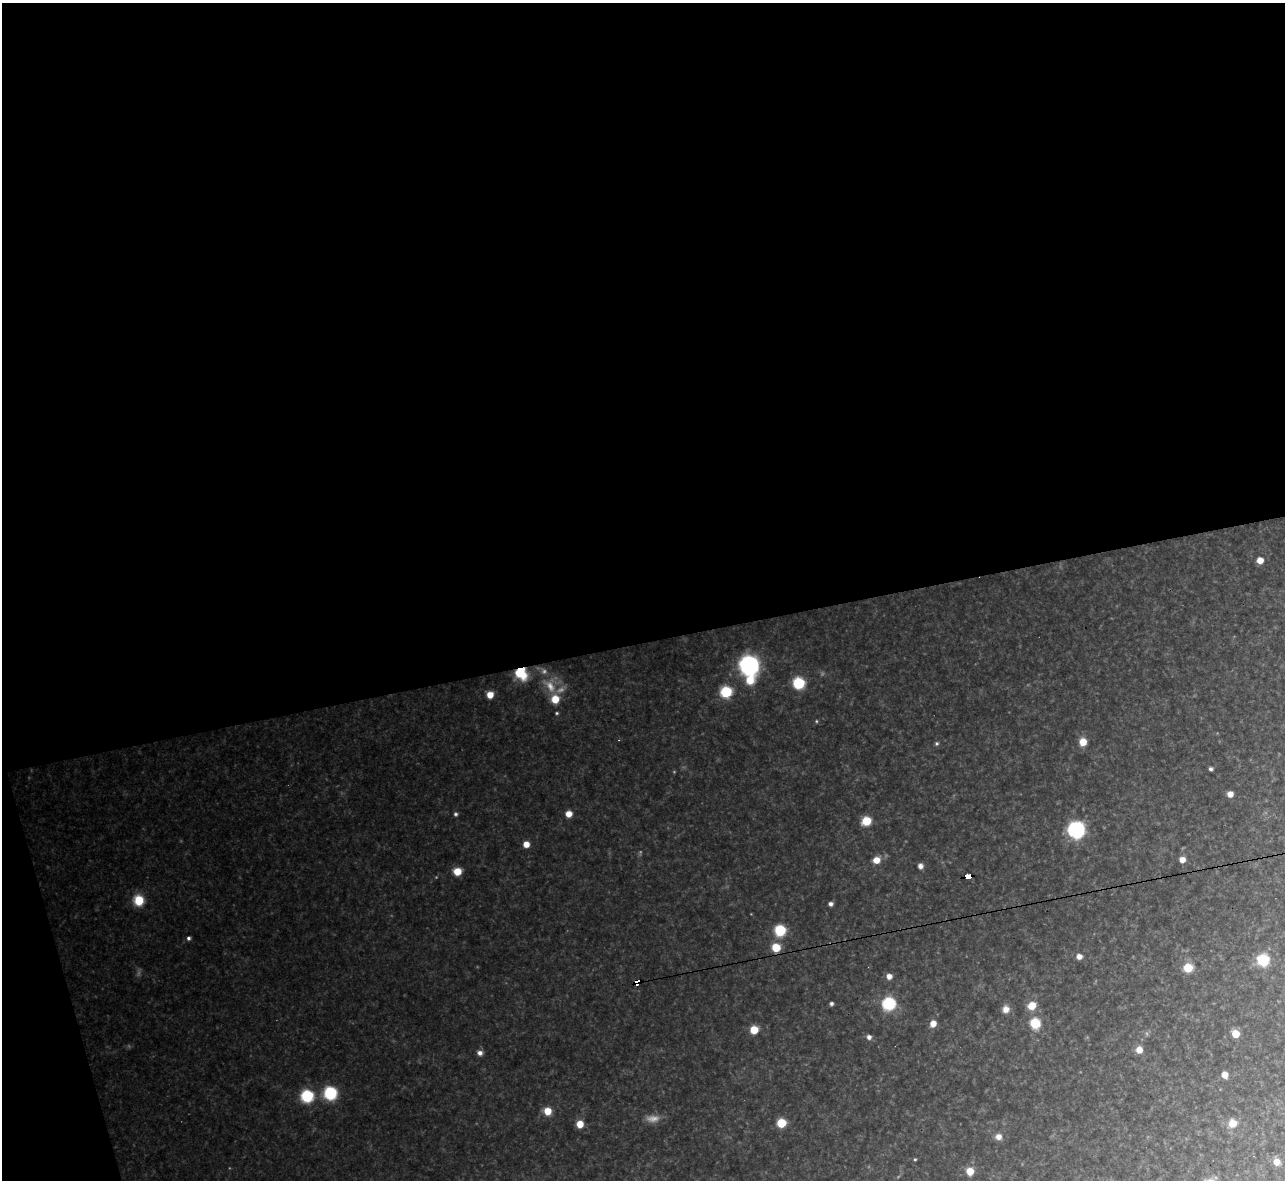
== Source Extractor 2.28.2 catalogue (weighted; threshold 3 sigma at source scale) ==
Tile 1 of 4 x 4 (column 1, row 1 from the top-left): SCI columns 1-1283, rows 3678-4855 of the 5133 x 5115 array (HDU 1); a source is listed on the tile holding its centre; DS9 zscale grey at full resolution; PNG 1287 x 1182 px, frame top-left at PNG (2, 3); no overlay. Shown black and unused: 56% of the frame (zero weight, under 3 of 4 exposures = <1% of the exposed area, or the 3 px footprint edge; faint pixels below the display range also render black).
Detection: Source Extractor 2.28.2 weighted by HDU 2 'WHT'; one run over the whole footprint, this tile lists its part. Background 0.317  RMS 0.019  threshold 0.0876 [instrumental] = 3 sigma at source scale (4.5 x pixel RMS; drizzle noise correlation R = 1.50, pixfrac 1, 0.05/0.05 arcsec/px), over >= 5 px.
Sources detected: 60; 4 too faint to see at this stretch — not listed; the other 56 listed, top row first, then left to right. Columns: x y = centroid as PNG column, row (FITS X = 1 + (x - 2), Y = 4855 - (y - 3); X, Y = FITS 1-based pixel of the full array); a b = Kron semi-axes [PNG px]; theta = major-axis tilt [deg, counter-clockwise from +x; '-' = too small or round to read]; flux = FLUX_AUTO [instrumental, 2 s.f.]
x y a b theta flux
1260 560 6 6 - 19
749 665 10 10 - 480
521 673 15 12 -56 58
750 680 9 8 - 34
799 683 7 7 - 120
726 692 7 7 - 110
490 695 6 6 - 20
555 699 7 7 - 35
557 713 4 4 - 2.2
816 721 5 3 - 1.9
1083 742 6 6 - 28
937 743 5 5 - 3.1
1211 769 4 4 - 4.4
1230 794 5 5 - 13
456 814 5 5 - 3.6
569 814 6 6 - 17
866 821 7 6 - 47
1076 830 11 11 - 200
526 844 5 5 - 17
1182 859 5 5 - 14
876 860 7 6 - 20
920 866 6 5 - 8
457 871 7 6 - 31
969 876 6 4 6 100
139 900 9 8 - 52
831 904 5 4 - 5.9
780 930 7 7 - 100
188 938 4 4 - 4.5
776 947 6 6 - 47
1079 956 6 5 - 11
1263 960 7 7 - 110
1188 968 6 6 - 55
889 976 6 6 - 11
636 982 6 4 16 190
831 1003 4 4 - 4.1
889 1004 7 7 - 190
1032 1006 8 7 - 27
1006 1009 9 8 - 12
933 1023 6 5 - 19
1035 1023 7 7 - 59
754 1030 6 5 - 44
1236 1034 5 5 - 58
869 1037 5 4 - 8.1
1139 1050 7 7 - 17
480 1053 7 6 - 8.1
1225 1075 6 5 - 15
330 1093 9 9 - 110
307 1096 7 7 - 150
548 1111 7 6 - 27
781 1123 6 6 - 62
1233 1123 7 7 - 27
580 1124 6 6 - 26
998 1137 7 7 - 11
915 1159 4 3 - 2.1
1277 1162 6 6 - 17
970 1171 6 6 - 28
Overlapping masked pixels (flux is a lower limit): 3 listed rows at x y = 521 673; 969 876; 636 982